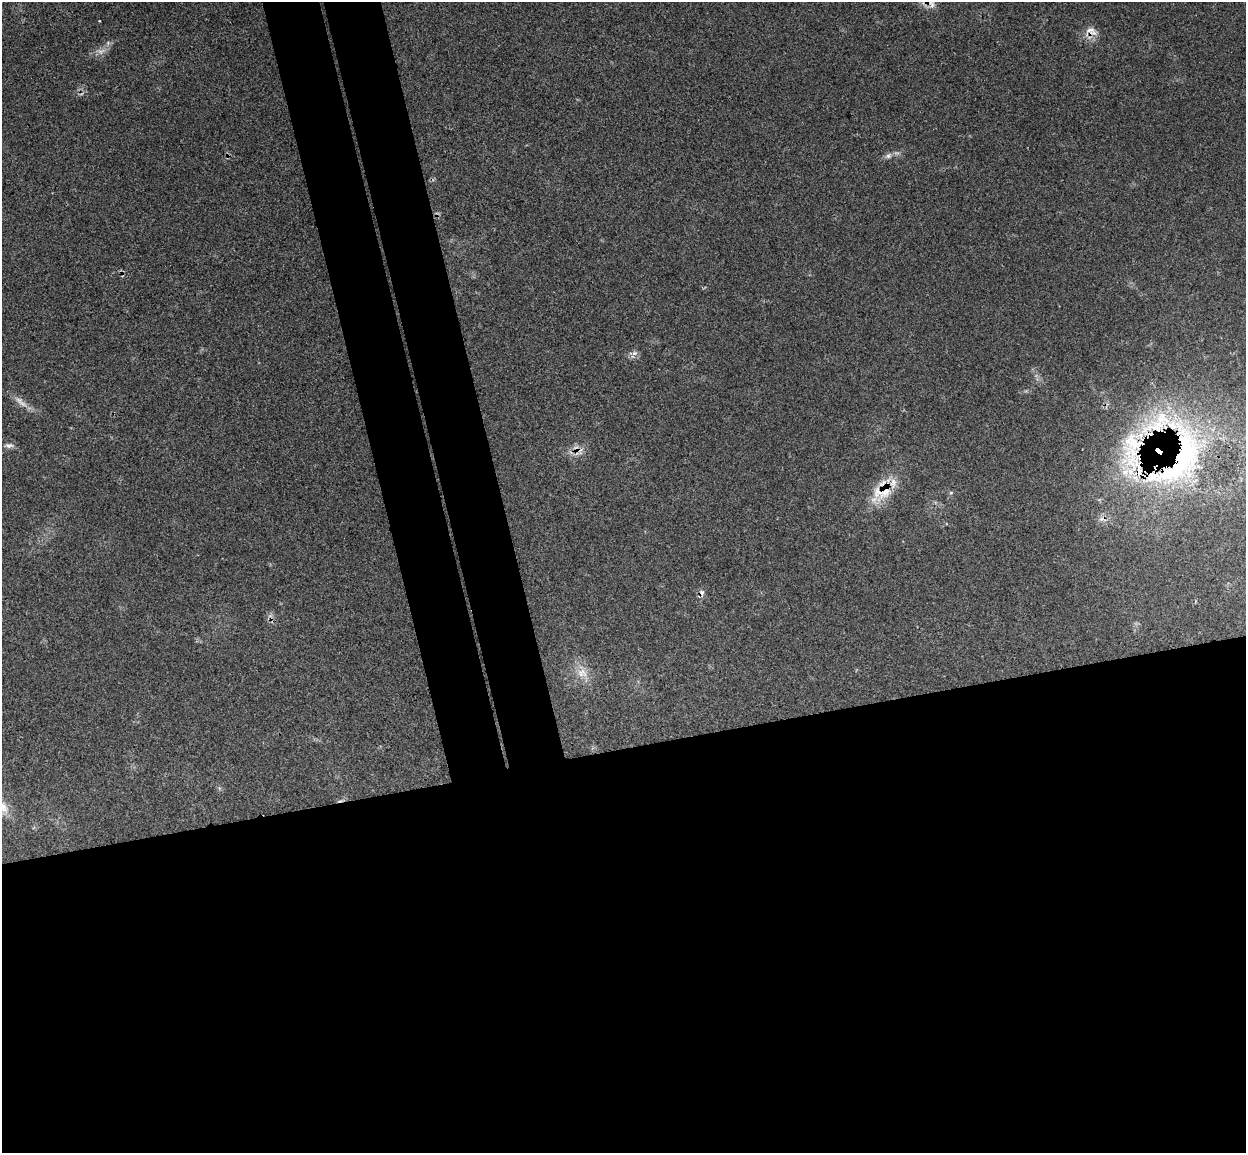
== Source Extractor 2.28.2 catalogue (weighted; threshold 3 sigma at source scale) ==
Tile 15 of 4 x 4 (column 3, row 4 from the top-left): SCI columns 2543-3786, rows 154-1304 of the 5085 x 5029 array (HDU 1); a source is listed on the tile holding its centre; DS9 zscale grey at full resolution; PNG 1248 x 1155 px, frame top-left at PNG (2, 2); no overlay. Shown black and unused: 41% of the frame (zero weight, under 3 of 4 exposures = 6% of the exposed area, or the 3 px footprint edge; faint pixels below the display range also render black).
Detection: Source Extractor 2.28.2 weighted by HDU 2 'WHT'; one run over the whole footprint, this tile lists its part. Background 0.0737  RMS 0.0077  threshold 0.0345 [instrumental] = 3 sigma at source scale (4.5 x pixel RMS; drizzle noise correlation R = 1.50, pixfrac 1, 0.05/0.05 arcsec/px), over >= 5 px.
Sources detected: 21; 1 too faint to see at this stretch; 1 inside a brighter object's white glare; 2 cosmic-ray / hot-pixel residue — not listed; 4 inside a brighter listed object's ellipse — not listed separately; the other 13 listed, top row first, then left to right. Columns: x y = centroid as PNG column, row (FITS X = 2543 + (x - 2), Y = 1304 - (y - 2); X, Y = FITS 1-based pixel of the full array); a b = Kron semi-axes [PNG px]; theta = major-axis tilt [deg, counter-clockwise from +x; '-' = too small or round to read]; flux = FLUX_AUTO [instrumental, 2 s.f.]
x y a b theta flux
932 5 9 5 70 3
1091 31 17 9 -23 6.1
101 51 12 5 17 3.5
888 156 8 7 - 2.5
634 353 8 6 1 2.6
1133 444 47 30 81 77
9 445 11 6 3 2.9
1181 456 87 45 73 180
883 491 28 25 47 25
951 493 6 4 1 0.92
702 593 8 7 - 2.9
582 673 15 12 -26 9
2 807 26 13 -48 14
Overlapping masked pixels (flux is a lower limit): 5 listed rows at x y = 1091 31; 1133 444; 1181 456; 883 491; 702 593
Isophote crosses this tile's border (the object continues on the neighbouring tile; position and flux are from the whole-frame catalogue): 1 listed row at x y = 2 807